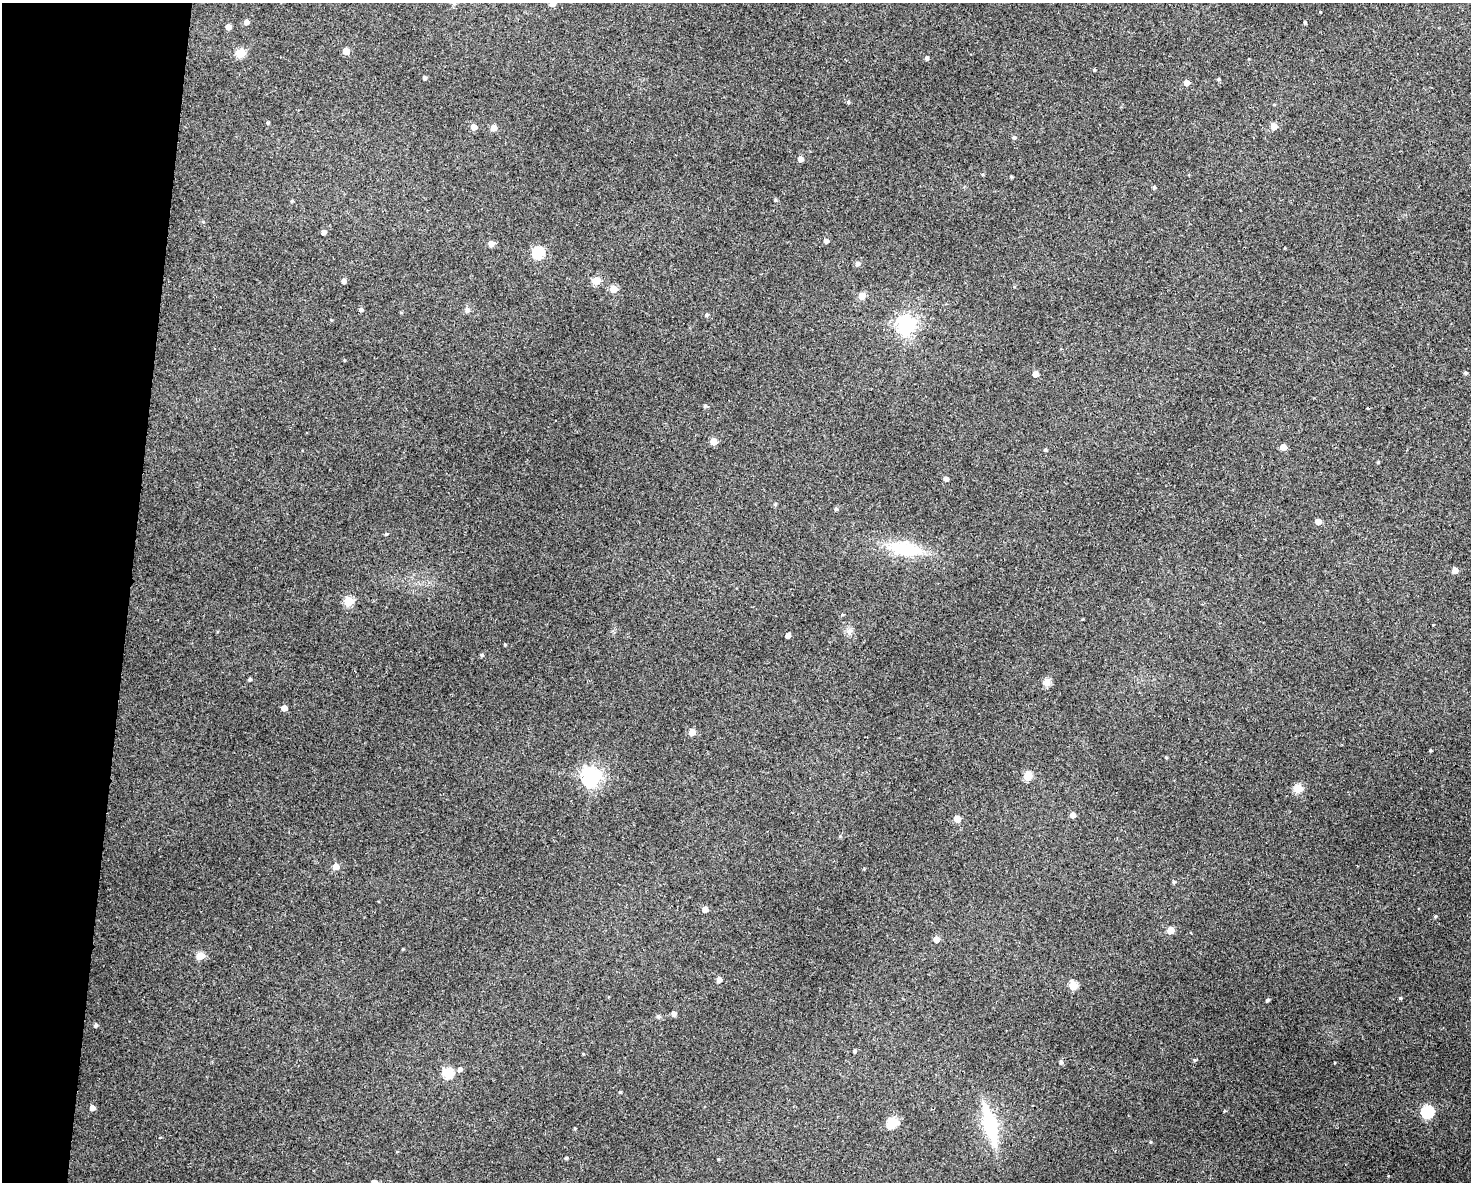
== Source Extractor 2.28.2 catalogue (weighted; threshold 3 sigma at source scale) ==
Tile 7 of 3 x 4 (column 1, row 3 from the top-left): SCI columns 109-1577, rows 1181-2360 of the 4742 x 4720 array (HDU 1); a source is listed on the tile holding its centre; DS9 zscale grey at full resolution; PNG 1473 x 1184 px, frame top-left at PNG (2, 3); no overlay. Shown black and unused: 9% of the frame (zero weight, under 3 of 4 exposures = <1% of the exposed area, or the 3 px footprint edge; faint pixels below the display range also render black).
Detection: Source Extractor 2.28.2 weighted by HDU 2 'WHT'; one run over the whole footprint, this tile lists its part. Background 0.125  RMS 0.0065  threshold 0.0292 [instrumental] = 3 sigma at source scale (4.5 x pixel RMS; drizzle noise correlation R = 1.50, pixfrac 1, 0.05/0.05 arcsec/px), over >= 5 px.
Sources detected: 96; all 96 listed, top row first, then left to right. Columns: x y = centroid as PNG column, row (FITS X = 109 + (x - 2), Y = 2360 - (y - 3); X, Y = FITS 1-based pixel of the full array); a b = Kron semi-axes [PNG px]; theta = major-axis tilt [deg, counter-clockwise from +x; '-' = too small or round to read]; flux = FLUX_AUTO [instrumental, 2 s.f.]
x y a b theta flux
552 3 5 4 - 6.9
246 22 5 4 - 3.2
1305 22 4 3 - 0.96
228 27 4 4 - 4.3
346 51 5 4 - 8.2
240 53 5 5 - 29
927 58 4 4 - 1.7
1094 69 3 3 - 0.64
424 78 4 3 - 1.8
1219 79 5 4 - 0.93
1186 83 4 4 - 6.1
848 102 5 4 - 0.99
267 123 4 4 - 0.91
1274 126 5 5 - 7.8
474 127 5 4 - 7
494 128 5 4 - 6.9
1014 138 5 4 - 1.3
800 159 4 4 - 4.2
982 174 4 4 - 0.68
1011 177 3 3 - 0.79
1154 187 4 4 - 1.3
775 200 5 4 - 0.85
292 201 4 4 - 0.72
323 232 4 4 - 2.6
826 241 5 4 - 2.5
491 244 5 5 - 5.8
538 253 6 6 - 65
857 264 5 5 - 2.5
343 281 4 4 - 3.2
596 281 5 5 - 19
613 289 5 5 - 14
862 296 5 4 - 12
361 310 5 5 - 1.4
467 310 7 7 - 1.8
401 313 4 3 - 0.7
707 315 5 5 - 0.99
906 325 7 7 - 310
1465 373 4 4 - 1.1
1035 374 4 4 - 5.5
705 406 4 4 - 1.2
1368 408 3 2 - 0.68
713 441 5 4 - 9.9
1283 447 5 4 - 8.2
1045 450 4 4 - 1.1
1378 462 4 3 - 0.64
946 479 4 4 - 3.4
775 504 4 4 - 0.95
836 509 5 4 - 1.1
1318 521 4 4 - 6.3
386 534 4 4 - 0.75
905 548 40 18 -13 30
1455 570 5 5 - 5.6
348 601 5 5 - 29
849 632 8 6 71 2.3
788 636 4 4 - 4
505 644 3 3 - 0.72
482 655 4 4 - 1.2
250 679 4 4 - 1.2
1048 682 11 8 -67 3
284 708 4 4 - 5.5
692 732 5 4 - 9.7
1430 750 3 3 - 0.74
1166 758 4 3 - 0.66
1028 776 5 5 - 26
591 777 7 7 - 320
1298 788 5 5 - 25
1073 815 5 4 - 5
957 819 5 5 - 9
336 867 5 5 - 8.6
1173 882 5 4 - 1
705 909 5 5 - 5.6
1436 916 4 4 - 0.76
1170 930 5 5 - 14
936 939 4 4 - 6.9
403 949 3 3 - 0.54
200 956 5 5 - 17
719 980 4 4 - 4.3
1073 986 5 5 - 21
1400 998 4 3 - 0.96
1267 1000 4 4 - 1.1
673 1014 4 4 - 3.3
96 1025 5 4 - 1.3
854 1051 4 4 - 1.1
1195 1060 5 4 - 0.77
1061 1062 5 5 - 1.6
460 1069 6 5 - 2.2
448 1073 5 5 - 44
620 1092 4 3 - 0.63
92 1108 4 4 - 4.5
1224 1111 4 3 - 0.54
1427 1112 6 6 - 74
892 1122 7 5 51 42
990 1125 41 12 -76 42
574 1128 5 3 - 0.59
1151 1142 5 3 - 0.62
566 1158 4 4 - 0.95
Isophote crosses this tile's border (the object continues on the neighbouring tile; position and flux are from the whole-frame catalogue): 1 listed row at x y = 552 3
Unlisted compact peaks at least as high as the median listed source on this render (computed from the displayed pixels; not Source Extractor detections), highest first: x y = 1320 12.